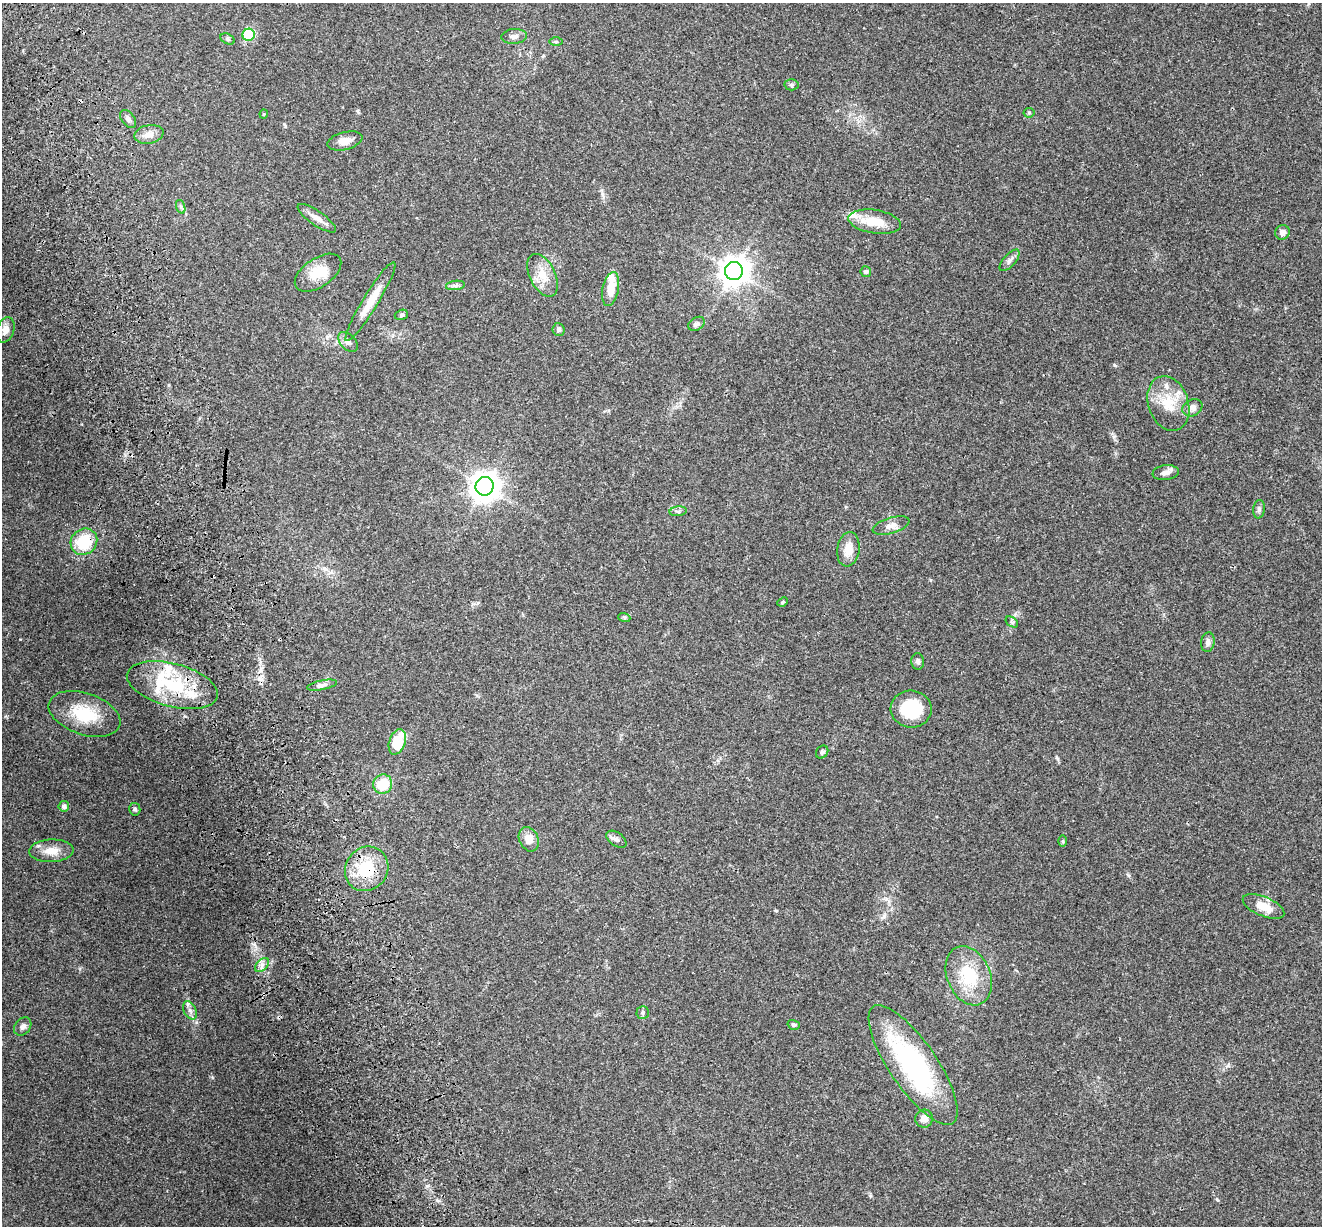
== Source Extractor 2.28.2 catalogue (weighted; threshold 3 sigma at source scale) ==
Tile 11 of 4 x 4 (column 3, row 3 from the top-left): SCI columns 2763-4082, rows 1481-2704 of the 5522 x 5357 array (HDU 1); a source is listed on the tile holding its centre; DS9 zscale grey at full resolution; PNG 1324 x 1228 px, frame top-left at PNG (2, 3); each listed source drawn as its Kron ellipse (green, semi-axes under 4 px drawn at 4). Shown black and unused: <1% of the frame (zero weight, under 3 of 4 exposures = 9% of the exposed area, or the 3 px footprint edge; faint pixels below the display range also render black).
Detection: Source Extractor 2.28.2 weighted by HDU 2 'WHT'; one run over the whole footprint, this tile lists its part. Background 0.176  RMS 0.007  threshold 0.0315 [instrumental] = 3 sigma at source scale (4.5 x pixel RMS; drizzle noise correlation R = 1.50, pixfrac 1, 0.0396/0.0396 arcsec/px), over >= 5 px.
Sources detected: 71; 3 cosmic-ray / hot-pixel residue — neither listed nor drawn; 4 inside a brighter listed object's ellipse — not listed separately; the other 64 listed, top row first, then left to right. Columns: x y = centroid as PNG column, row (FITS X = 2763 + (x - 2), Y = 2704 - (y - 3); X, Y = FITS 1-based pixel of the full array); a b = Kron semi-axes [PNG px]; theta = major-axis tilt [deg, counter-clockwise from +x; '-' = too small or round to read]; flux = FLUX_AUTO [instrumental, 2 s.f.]
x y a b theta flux
249 35 6 6 - 44
514 36 13 7 4 3.1
227 39 7 5 -27 1.3
556 42 6 4 -1 1
792 85 7 5 2 1.4
1029 113 5 5 - 0.91
264 114 4 4 - 0.72
128 119 10 6 -53 2.5
149 134 15 9 12 5.5
345 141 18 8 14 6.2
181 207 7 4 -72 1.3
317 218 23 7 -35 5.5
875 222 26 11 -9 16
1282 232 7 7 - 3.4
1009 260 13 6 48 2.7
734 271 9 9 - 950
866 272 5 5 - 1.3
318 273 26 14 34 15
543 275 23 12 -64 11
455 285 9 4 8 1.8
611 289 17 8 79 10
370 302 46 7 59 14
401 315 7 5 18 1.3
696 324 9 6 33 2
5 330 13 8 71 5.3
558 330 6 6 - 1.7
348 342 11 7 -45 3.5
1168 403 28 20 -71 20
1192 408 10 8 30 3.9
1166 473 13 7 8 3.8
485 486 9 9 - 890
1259 509 9 6 82 1.8
678 511 8 5 6 1.6
891 526 19 7 17 4.8
84 542 14 12 43 26
848 549 17 11 82 9.3
783 602 5 4 - 0.97
624 617 6 4 -19 1.1
1012 622 7 4 -34 1.3
1208 642 10 6 81 2.7
918 661 8 6 -85 1.9
172 685 46 21 -15 50
322 685 15 4 12 2.5
911 709 20 18 -5 28
84 714 37 21 -18 29
397 742 13 8 70 25
822 752 7 5 52 1.5
383 784 10 9 - 18
64 806 5 5 - 2.7
135 809 6 5 - 1.3
529 839 13 9 -66 7.6
616 839 11 6 -34 2.6
1063 841 6 4 89 0.85
51 851 22 11 2 10
367 869 23 21 53 30
1264 906 22 9 -23 10
262 965 8 5 46 2.5
969 976 31 21 -67 32
190 1010 10 6 -63 2.8
643 1012 6 6 - 1.6
794 1025 6 4 -16 1.2
23 1027 10 7 49 2.8
913 1065 71 23 -56 120
924 1119 9 8 - 5.3
Overlapping masked pixels (flux is a lower limit): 4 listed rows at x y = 84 542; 172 685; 367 869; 913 1065
Unlisted compact peaks at least as high as the median listed source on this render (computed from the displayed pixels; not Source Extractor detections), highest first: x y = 1114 365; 1128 875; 1217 1199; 212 1077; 20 639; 1057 758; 1228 1065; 427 1186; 1114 437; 437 1200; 870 1196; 776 911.